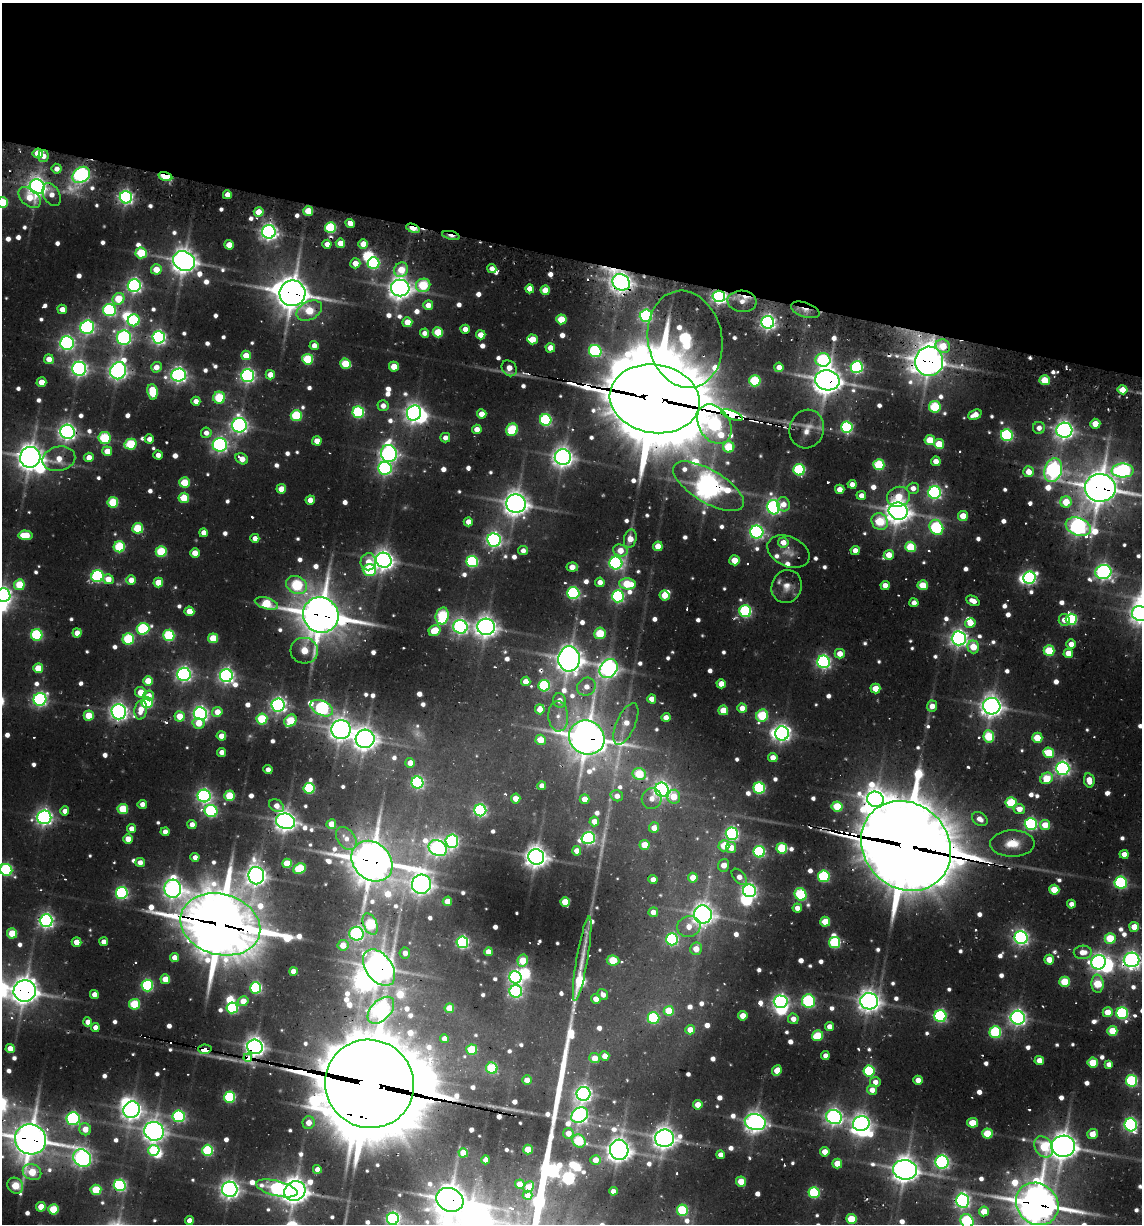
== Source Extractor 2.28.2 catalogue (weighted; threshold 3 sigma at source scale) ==
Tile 2 of 4 x 4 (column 2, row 1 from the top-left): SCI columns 1380-2519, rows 3745-4966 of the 5108 x 4966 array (HDU 1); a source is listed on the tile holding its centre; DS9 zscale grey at full resolution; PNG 1144 x 1226 px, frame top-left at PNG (2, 3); each listed source drawn as its Kron ellipse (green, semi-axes under 4 px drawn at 4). Shown black and unused: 21% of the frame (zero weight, under 2 of 3 exposures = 7% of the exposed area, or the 3 px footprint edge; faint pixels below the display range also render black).
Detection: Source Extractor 2.28.2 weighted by HDU 2 'WHT'; one run over the whole footprint, this tile lists its part. Background 0.104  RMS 0.0096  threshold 0.0432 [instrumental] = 3 sigma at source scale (4.5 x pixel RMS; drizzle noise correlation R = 1.50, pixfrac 1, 0.05/0.05 arcsec/px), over >= 5 px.
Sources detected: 952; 21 too faint to see at this stretch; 23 inside a brighter object's white glare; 19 cosmic-ray / hot-pixel residue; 5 long thin detections or spike segments (spike, bleed or trail) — neither listed nor drawn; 7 inside a brighter listed object's ellipse — not listed separately; of the other 877, all 500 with FLUX_AUTO >= 9.88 (the completeness limit of this list) listed and drawn (377 fainter detections not listed), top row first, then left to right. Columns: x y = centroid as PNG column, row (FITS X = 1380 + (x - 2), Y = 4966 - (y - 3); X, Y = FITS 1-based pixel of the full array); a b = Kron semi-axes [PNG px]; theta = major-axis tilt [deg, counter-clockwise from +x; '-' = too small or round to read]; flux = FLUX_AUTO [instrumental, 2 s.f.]
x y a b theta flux
38 153 5 5 - 32
43 156 6 5 - 13
57 169 5 5 - 11
81 175 9 7 38 490
165 176 7 3 -15 100
37 187 7 7 - 790
52 195 12 8 -62 13
227 195 4 4 - 14
126 197 6 6 - 430
30 198 13 8 -40 31
2 202 5 5 - 75
308 211 5 5 - 38
259 212 5 4 - 28
350 223 5 4 - 18
330 228 5 5 - 140
413 228 7 3 -18 49
269 232 7 6 - 620
451 235 9 4 -13 21
340 243 5 4 - 24
327 244 4 4 - 11
363 244 5 4 - 21
229 245 5 4 - 20
141 253 6 5 - 74
184 261 11 9 -30 1500
355 263 5 5 - 19
373 263 6 6 - 180
156 269 5 5 - 25
492 269 4 4 - 11
401 270 7 6 - 33
621 282 9 7 -34 970
423 285 7 6 - 98
134 286 6 6 - 460
400 288 9 8 - 1200
530 289 4 4 - 17
545 290 4 4 - 25
292 293 13 13 - 2300
719 296 6 5 - 530
118 299 6 5 - 57
742 301 14 10 -5 15
428 305 5 5 - 18
62 309 5 4 - 14
110 310 6 6 - 240
805 310 15 7 -19 10
309 311 13 9 28 56
646 316 6 6 - 280
561 319 5 5 - 43
134 320 6 6 - 150
407 322 5 5 - 27
768 322 6 6 - 490
87 327 7 6 - 380
465 329 4 4 - 14
438 332 5 5 - 55
425 333 4 4 - 11
481 335 5 4 - 20
159 337 6 6 - 400
124 338 7 7 - 380
532 339 5 5 - 37
685 339 49 37 -79 390
67 343 7 6 - 460
314 345 4 4 - 12
943 346 7 6 - 38
550 348 5 4 - 19
595 351 6 6 - 200
246 355 5 4 - 24
49 359 5 4 - 18
308 359 5 5 - 93
823 360 7 6 - 170
929 361 14 14 - 1700
346 364 6 5 - 57
156 367 5 5 - 14
394 367 5 5 - 32
779 367 5 4 - 15
857 367 6 6 - 270
509 368 8 7 - 18
79 369 7 7 - 520
118 371 9 7 63 750
178 375 7 6 - 540
270 375 5 4 - 21
247 376 6 6 - 430
827 380 12 10 -13 1800
1045 380 5 5 - 44
755 381 5 5 - 110
41 382 5 4 - 23
1123 390 5 4 - 23
152 392 8 5 -83 65
219 398 6 6 - 77
655 399 45 34 -9 17000
196 401 4 4 - 11
383 406 5 5 - 12
935 407 5 5 - 100
358 412 6 6 - 180
414 413 8 7 - 750
482 414 5 4 - 17
732 415 11 4 -20 990
975 415 7 5 24 18
296 416 5 5 - 110
546 420 6 6 - 200
714 424 21 15 -58 360
1095 424 5 5 - 24
239 425 7 7 - 610
847 427 6 5 - 170
1039 428 6 6 - 10
477 429 4 4 - 15
807 429 19 17 73 17
512 430 6 5 - 98
1064 430 8 7 - 810
67 432 7 7 - 690
206 433 5 5 - 10
1007 435 6 6 - 220
105 438 6 6 - 92
445 438 5 4 - 9.9
149 439 4 4 - 12
930 440 5 5 - 44
317 441 4 4 - 22
130 444 6 5 - 98
939 444 5 5 - 39
220 445 7 7 - 440
729 447 6 5 - 68
107 451 5 5 - 25
389 453 8 7 - 600
158 455 4 4 - 10
30 457 10 10 - 1500
89 457 5 4 - 16
563 457 8 8 - 1000
59 459 17 12 12 27
242 459 7 5 -33 18
936 461 5 4 - 14
879 465 5 5 - 110
385 468 7 6 - 330
799 470 6 5 - 170
1053 470 12 8 75 610
1123 471 11 7 -1 390
1029 472 5 5 - 19
184 482 5 5 - 52
852 484 4 4 - 12
708 486 40 16 -31 1500
913 488 5 5 - 11
1100 488 15 14 - 2500
281 489 5 4 - 25
840 489 5 4 - 16
935 492 6 6 - 350
861 495 5 4 - 11
898 497 12 9 18 31
184 498 5 5 - 50
310 500 4 4 - 15
113 502 5 5 - 84
1066 502 5 5 - 41
516 504 10 9 - 1200
783 504 7 6 - 13
774 507 7 6 - 400
898 511 9 8 - 1300
963 516 5 5 - 31
468 522 4 4 - 14
880 522 9 7 -51 80
936 527 8 6 -59 200
1078 527 13 8 -20 700
138 528 5 5 - 83
757 532 6 6 - 410
203 533 4 4 - 12
25 535 7 5 -5 44
255 538 4 4 - 13
630 539 9 6 76 15
494 540 7 6 - 480
783 542 5 5 - 19
658 546 5 4 - 24
119 547 5 5 - 110
911 547 5 5 - 71
620 550 7 6 - 22
855 550 4 4 - 13
523 551 5 4 - 11
161 552 5 5 - 93
788 552 22 15 -25 16
195 553 5 4 - 20
889 555 5 5 - 20
384 560 8 7 - 1000
734 560 5 5 - 27
368 562 8 7 - 18
472 562 6 5 - 200
616 563 6 6 - 370
572 567 6 4 5 20
369 570 6 6 - 120
1103 572 8 7 - 560
97 576 6 6 - 230
1029 578 6 6 - 290
108 579 5 5 - 21
131 580 5 5 - 18
158 582 5 5 - 29
600 582 4 4 - 12
627 584 8 5 -5 66
19 585 5 5 - 65
297 585 11 8 -24 140
923 585 5 5 - 44
885 586 5 4 - 16
787 587 17 15 67 16
573 593 6 6 - 240
3 595 7 6 - 500
618 596 6 6 - 250
664 596 5 4 - 25
973 601 7 4 -24 13
266 603 12 5 -16 75
914 603 4 4 - 12
189 611 5 4 - 25
745 611 6 6 - 210
1140 614 8 7 - 950
321 615 18 17 - 2900
442 616 8 6 77 130
1071 619 5 5 - 150
1064 620 6 5 - 11
970 623 5 5 - 23
460 627 7 7 - 470
486 627 8 8 - 1100
143 629 6 5 - 160
435 631 6 5 - 42
77 633 4 4 - 17
600 633 6 5 - 64
37 635 6 6 - 170
169 635 5 5 - 140
213 638 5 5 - 46
959 638 7 7 - 670
128 639 6 5 - 120
1071 644 5 4 - 14
973 647 6 5 - 36
304 651 14 13 - 46
1049 651 5 5 - 78
1068 653 4 4 - 22
840 654 5 5 - 17
569 659 12 10 87 1600
824 662 6 6 - 380
38 668 5 5 - 40
609 669 10 8 53 730
184 674 6 6 - 480
226 676 6 6 - 480
148 681 5 5 - 33
526 681 4 4 - 18
721 684 4 4 - 19
544 686 6 5 - 150
586 687 9 8 - 13
875 689 5 5 - 28
141 692 6 5 - 29
149 695 5 5 - 14
40 699 6 6 - 370
652 699 4 4 - 15
559 700 7 6 - 11
147 703 5 5 - 140
278 705 7 6 - 520
932 706 5 5 - 15
992 706 9 8 - 1100
322 708 12 7 -26 320
742 708 4 4 - 17
540 709 5 5 - 18
141 710 10 6 81 21
723 710 5 5 - 35
119 712 7 7 - 650
217 712 5 4 - 21
200 714 6 6 - 490
89 715 5 5 - 43
180 716 5 5 - 31
558 716 15 10 -87 11
762 716 6 5 - 110
666 717 4 4 - 12
262 719 5 5 - 91
290 721 6 5 - 70
199 723 6 5 - 23
626 724 22 9 66 22
341 729 9 9 - 1100
782 733 7 7 - 620
221 736 5 4 - 16
989 736 6 5 - 80
587 738 18 16 -31 2500
1037 738 5 5 - 40
365 739 9 9 - 1200
541 740 5 5 - 35
222 752 4 4 - 12
1049 753 5 5 - 62
773 758 5 4 - 16
410 763 5 5 - 14
1063 768 7 6 - 460
268 770 4 4 - 11
639 774 7 6 - 70
1047 778 6 5 - 53
1089 780 7 5 -77 18
417 783 6 6 - 230
542 786 4 4 - 13
309 788 5 5 - 130
759 788 5 5 - 180
662 790 7 7 - 580
204 796 6 6 - 430
229 796 5 5 - 65
617 796 6 5 - 11
674 797 7 6 - 34
516 798 5 4 - 22
652 798 10 10 - 13
585 799 5 4 - 18
875 799 8 7 - 1200
1011 803 5 5 - 100
142 804 4 4 - 11
277 806 8 5 -29 14
837 806 5 5 - 67
123 809 5 5 - 66
1019 809 6 5 - 16
480 810 6 6 - 280
65 811 4 4 - 11
211 811 6 6 - 210
44 817 7 7 - 560
980 819 8 6 -31 13
286 821 10 7 -16 1100
594 821 5 4 - 15
192 824 4 4 - 12
331 824 5 5 - 26
1031 824 6 6 - 240
1045 825 5 5 - 30
654 828 5 5 - 17
131 829 4 4 - 11
165 832 4 4 - 13
732 834 6 6 - 320
346 838 13 8 -53 13
588 838 7 6 - 300
128 839 4 4 - 23
452 841 6 6 - 310
1012 844 22 13 0 31
645 845 5 5 - 34
724 846 6 5 - 38
906 846 48 42 -45 12000
438 848 9 7 -30 620
731 848 5 5 - 17
782 848 5 5 - 96
577 851 4 4 - 16
759 852 6 5 - 180
1124 854 4 4 - 14
195 857 4 4 - 11
536 857 8 7 - 1200
372 861 22 18 -44 3300
140 862 5 4 - 11
287 863 5 4 - 42
724 865 6 5 - 16
299 869 6 5 - 88
6 870 6 6 - 210
256 876 9 8 - 900
824 876 5 5 - 170
739 877 9 5 -51 13
693 878 5 5 - 22
653 880 4 4 - 12
1121 883 6 6 - 180
421 884 9 9 - 980
173 889 9 8 - 790
1054 890 5 5 - 39
749 891 6 6 - 430
122 893 6 6 - 260
801 894 6 5 - 150
447 901 5 5 - 20
565 902 5 4 - 37
1071 904 4 4 - 11
797 908 4 4 - 11
653 912 5 4 - 12
703 914 9 9 - 1100
46 921 6 6 - 480
825 922 5 5 - 35
220 924 41 30 -16 6600
370 924 11 6 -66 120
689 927 12 10 15 17
1134 927 5 4 - 22
12 933 5 5 - 46
356 934 7 7 - 330
1021 938 7 6 - 460
1110 938 5 5 - 62
672 939 6 6 - 220
76 942 5 4 - 21
104 942 4 4 - 11
462 942 6 6 - 270
835 943 5 5 - 140
343 945 5 5 - 19
696 949 6 6 - 20
488 952 4 4 - 15
1083 952 9 6 4 16
405 953 5 5 - 12
174 957 4 4 - 13
582 959 42 5 80 18
613 960 6 5 - 62
1049 960 5 5 - 22
1132 960 8 7 - 660
523 961 6 5 - 45
1099 962 7 7 - 540
379 968 20 13 -53 1700
293 971 4 4 - 13
515 977 6 6 - 360
165 979 5 5 - 31
1065 982 5 5 - 64
1098 984 9 6 -87 57
147 986 6 5 - 180
256 988 5 5 - 170
25 991 11 10 - 1600
516 991 6 6 - 290
94 994 4 4 - 12
603 994 6 5 - 11
596 999 5 4 - 14
243 1001 6 5 - 25
808 1001 7 6 - 170
869 1001 9 8 - 1100
781 1002 7 6 - 490
135 1004 5 5 - 85
232 1008 5 5 - 180
449 1008 5 5 - 27
381 1010 16 10 46 640
669 1011 5 5 - 49
1108 1012 5 5 - 31
1122 1013 6 6 - 190
743 1016 5 4 - 25
940 1016 6 6 - 230
653 1018 6 6 - 140
1018 1018 7 7 - 630
793 1019 5 5 - 14
88 1022 4 4 - 13
829 1026 4 4 - 13
95 1027 4 4 - 10
690 1030 4 4 - 18
1112 1031 5 5 - 46
995 1032 6 6 - 150
817 1036 5 5 - 64
444 1039 4 4 - 13
255 1047 8 7 - 960
10 1048 4 4 - 17
205 1049 6 4 -3 68
472 1050 5 5 - 68
605 1056 5 4 - 13
825 1056 4 4 - 9.9
248 1058 4 4 - 570
595 1058 5 5 - 17
1039 1060 4 4 - 17
1093 1063 5 5 - 50
1109 1064 4 4 - 12
492 1068 6 5 - 100
777 1071 5 4 - 19
869 1071 5 5 - 140
527 1080 4 4 - 13
918 1080 5 4 - 16
1132 1081 6 5 - 170
875 1082 5 5 - 11
369 1084 45 44 - 19000
872 1090 5 5 - 14
583 1094 7 7 - 590
229 1097 5 5 - 160
698 1105 5 5 - 22
131 1110 8 8 - 910
580 1115 9 7 37 570
179 1116 6 6 - 230
834 1117 8 7 - 630
73 1119 7 6 - 290
755 1122 10 8 -15 1000
309 1123 6 6 - 15
973 1123 5 5 - 32
861 1124 8 7 - 810
1131 1125 6 6 - 350
85 1129 6 5 - 23
154 1131 10 9 - 1100
568 1133 5 5 - 16
987 1133 5 5 - 58
1092 1134 5 5 - 21
664 1138 9 8 - 1200
30 1139 16 15 - 2500
579 1141 7 6 - 92
1063 1146 11 10 - 1700
1044 1147 11 8 -57 58
154 1150 5 5 - 87
208 1150 5 5 - 140
528 1150 5 5 - 33
619 1150 10 9 - 1300
825 1152 5 4 - 19
463 1153 5 4 - 28
720 1155 4 4 - 10
82 1158 9 8 - 690
486 1160 4 4 - 14
596 1160 5 5 - 19
942 1162 6 6 - 400
837 1163 5 5 - 28
317 1169 4 4 - 15
905 1170 12 9 -10 1500
32 1172 9 7 -23 56
741 1182 5 5 - 36
520 1184 5 4 - 24
120 1185 6 6 - 250
15 1186 8 7 - 65
528 1187 6 4 45 27
277 1188 21 7 -14 250
230 1189 8 7 - 810
96 1190 5 5 - 70
295 1191 11 9 33 1500
613 1191 4 4 - 11
814 1193 5 5 - 140
528 1195 5 4 - 14
450 1200 14 11 -27 2000
963 1201 7 6 - 460
1037 1204 22 20 -44 3200
41 1207 5 5 - 34
53 1209 5 5 - 70
682 1210 5 5 - 120
984 1211 5 5 - 31
393 1219 6 6 - 350
851 1219 5 5 - 55
189 1221 4 4 - 14
967 1221 7 6 - 190
Overlapping masked pixels (flux is a lower limit): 49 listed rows (the first 20) at x y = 38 153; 43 156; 81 175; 165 176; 37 187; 413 228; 451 235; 621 282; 292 293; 719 296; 805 310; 685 339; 943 346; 929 361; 118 371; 827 380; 655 399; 732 415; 714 424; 67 432
Isophote crosses this tile's border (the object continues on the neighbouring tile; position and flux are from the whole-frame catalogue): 11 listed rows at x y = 2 202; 30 457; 1100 488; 3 595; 1140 614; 6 870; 1132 960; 30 1139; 1037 1204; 393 1219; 967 1221